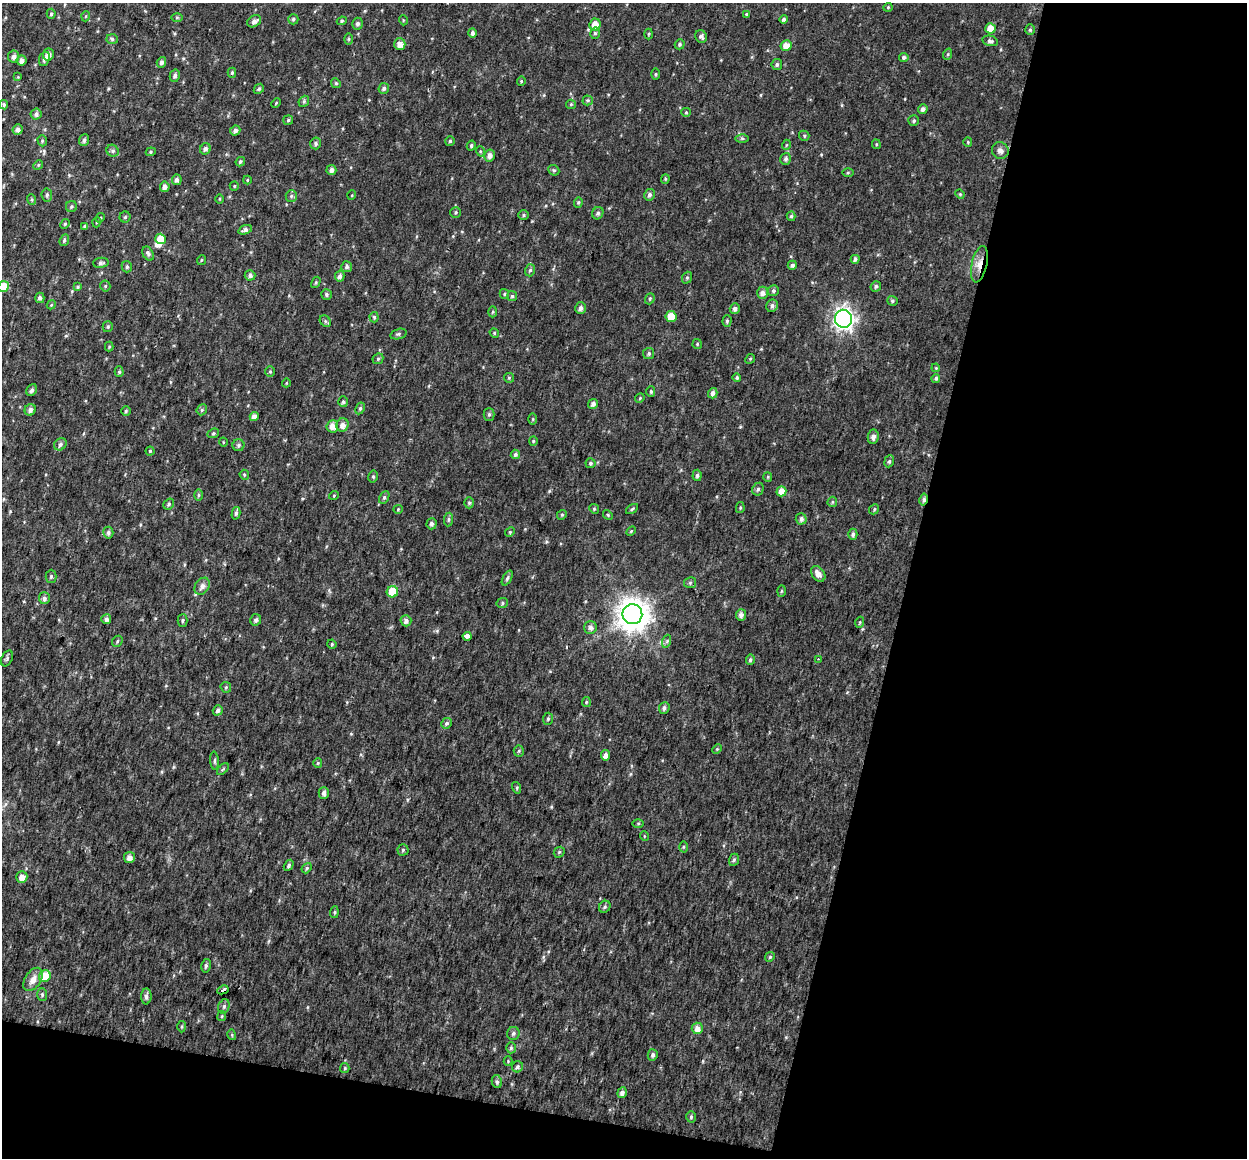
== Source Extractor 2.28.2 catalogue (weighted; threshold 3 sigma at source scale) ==
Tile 4 of 2 x 2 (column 2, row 2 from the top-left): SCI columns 1259-2503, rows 131-1286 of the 2503 x 2587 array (HDU 1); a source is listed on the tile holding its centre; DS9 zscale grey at full resolution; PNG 1249 x 1160 px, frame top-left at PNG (2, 3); each listed source drawn as its Kron ellipse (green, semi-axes under 4 px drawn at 4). Shown black and unused: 31% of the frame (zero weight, under 2 of 3 exposures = <1% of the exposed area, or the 3 px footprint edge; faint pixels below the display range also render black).
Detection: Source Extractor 2.28.2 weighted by HDU 2 'WHT'; one run over the whole footprint, this tile lists its part. Background 0.0263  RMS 0.013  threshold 0.0564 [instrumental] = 3 sigma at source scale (4.5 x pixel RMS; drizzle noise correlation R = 1.50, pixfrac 1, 0.0396/0.0396 arcsec/px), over >= 5 px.
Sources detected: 276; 1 inside a brighter object's white glare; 1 cosmic-ray / hot-pixel residue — neither listed nor drawn; the other 274 listed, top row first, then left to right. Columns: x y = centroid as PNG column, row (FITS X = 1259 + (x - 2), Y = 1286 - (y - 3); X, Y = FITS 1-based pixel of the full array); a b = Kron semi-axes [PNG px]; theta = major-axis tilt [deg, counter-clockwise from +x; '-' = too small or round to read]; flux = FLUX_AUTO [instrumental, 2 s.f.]
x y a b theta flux
888 7 4 4 - 1.4
51 14 5 4 - 1.9
746 14 4 4 - 1.4
86 16 5 3 - 1.1
177 18 6 4 0 1.6
293 19 5 5 - 2.4
783 19 4 3 - 2.8
403 20 5 3 - 1.1
254 21 7 5 32 5.1
342 21 5 4 - 1.8
357 24 6 5 - 3.6
595 24 6 5 - 12
991 28 5 5 - 15
1030 30 5 4 - 2.1
472 33 5 4 - 3.3
595 33 6 4 75 2.3
649 34 5 3 - 1.2
701 37 6 5 - 3.2
112 39 5 5 - 2.4
349 39 6 4 90 1.6
990 41 8 5 -13 3.7
400 44 6 6 - 8.3
680 44 5 4 - 2.4
786 45 5 5 - 11
948 54 6 3 72 1.4
48 55 6 5 - 6.7
14 56 6 5 - 4.6
904 57 4 4 - 3.1
44 59 7 5 68 3.6
22 61 5 5 - 5.4
161 62 5 4 - 3.5
777 64 5 5 - 2.8
232 73 5 4 - 2.3
656 74 5 3 - 1.4
175 76 6 5 - 3.7
18 77 4 4 - 1.2
521 81 4 4 - 1.5
336 83 5 4 - 1.5
384 88 5 5 - 2.9
259 89 5 4 - 1.9
588 100 5 5 - 2.1
304 101 6 4 49 2
276 103 5 3 - 1.2
571 104 5 4 - 1.7
4 105 5 4 - 2.1
923 109 5 4 - 4.5
686 112 5 4 - 1.7
36 114 6 5 - 3.9
288 120 5 5 - 1.9
914 121 5 5 - 2.2
18 130 5 5 - 5.1
235 130 5 5 - 4.3
804 136 5 5 - 1.9
742 138 6 4 -1 2
84 140 6 5 - 3.6
42 141 6 4 -72 1.8
450 141 5 5 - 1.8
968 142 5 4 - 1.3
316 143 6 5 - 2.6
876 144 5 4 - 1.5
786 145 5 3 - 1.1
471 146 5 4 - 2.4
205 149 6 5 - 3.8
113 151 6 5 - 2.8
480 151 5 3 - 1.4
1000 151 8 8 - 5.6
151 152 5 4 - 1.5
489 155 6 5 - 6.2
786 159 6 5 - 3.2
240 162 5 4 - 2.2
38 165 5 4 - 1.4
331 170 5 5 - 5.1
554 170 6 5 - 2
848 173 5 3 - 1.4
665 179 4 4 - 1.5
177 180 5 5 - 4.3
247 180 4 4 - 1.3
234 186 5 4 - 1.4
165 187 5 5 - 5.6
960 194 5 4 - 1.4
47 195 6 5 - 2.5
352 195 5 3 - 1
650 195 6 5 - 3.3
291 196 6 5 - 2.3
31 199 5 3 - 1.6
220 199 5 3 - 1.3
578 202 5 4 - 1.9
71 207 5 5 - 2.2
456 212 5 5 - 1.9
598 213 6 5 - 3
524 215 5 5 - 2
791 216 5 4 - 2
125 217 5 5 - 2.1
100 218 5 4 - 1.3
97 222 5 3 - 1.1
65 224 5 4 - 1.6
85 226 4 4 - 2.9
245 230 7 4 19 3.9
161 239 5 5 - 20
64 240 6 4 70 2.1
148 254 7 5 -60 3.5
855 259 4 4 - 3.5
202 260 5 3 - 1.2
101 263 8 5 6 3.4
979 264 18 7 77 13
792 265 4 4 - 3.8
127 267 5 5 - 2.4
347 267 5 5 - 2.5
530 270 6 5 - 2.7
250 275 5 5 - 4.4
340 276 5 4 - 4.1
687 278 6 5 - 2
316 282 6 4 59 1.6
105 286 5 5 - 1.7
876 286 5 5 - 2.6
3 287 5 5 - 28
78 287 4 4 - 1.6
773 291 6 5 - 2.9
762 293 6 5 - 6.2
327 294 5 5 - 2.6
504 294 5 4 - 1.5
512 296 5 5 - 2.1
40 298 5 4 - 3.9
650 299 6 4 69 1.8
892 301 5 5 - 2
51 305 4 3 - 1.2
772 306 6 5 - 3.5
580 308 6 5 - 4.3
735 309 5 5 - 4.4
493 312 5 3 - 1.5
374 317 5 4 - 2.1
671 317 5 5 - 26
843 319 9 8 - 610
325 321 6 5 - 2.3
727 321 6 4 89 2.3
108 327 5 5 - 2.1
494 333 5 4 - 1.5
398 334 8 5 16 2.6
697 344 5 5 - 1.4
109 347 5 4 - 1.5
649 353 5 5 - 2.4
378 359 6 5 - 2.1
750 359 5 4 - 1.6
936 368 4 3 - 1.2
119 372 5 4 - 1.9
270 372 5 4 - 1.8
509 378 5 5 - 1.7
737 378 4 4 - 2.1
936 378 4 4 - 2.1
286 383 4 3 - 1
32 390 6 5 - 3.6
651 391 5 4 - 1.9
713 393 5 4 - 4.7
640 398 5 4 - 1.4
343 402 5 4 - 2.1
593 404 5 4 - 5
360 408 6 4 62 2.2
30 410 6 5 - 5
202 410 6 5 - 1.9
126 411 5 4 - 1.7
489 414 6 5 - 2.3
254 416 5 4 - 7.6
533 419 6 4 90 1.4
342 425 7 6 - 7
332 426 6 6 - 9.6
213 433 6 4 22 1.7
873 437 7 5 84 5
533 441 4 4 - 1.5
223 442 4 3 - 1
60 444 7 5 41 3.1
238 445 6 6 - 2.7
150 451 4 4 - 1.4
515 454 5 4 - 2.7
889 461 6 4 68 2.3
590 463 5 5 - 2.3
244 475 5 4 - 1.4
697 475 6 4 87 2.8
373 477 6 4 76 2.3
768 477 5 4 - 1.4
758 489 6 5 - 2.5
781 491 5 5 - 11
199 495 6 4 89 1.8
334 495 5 3 - 1.2
384 497 7 4 63 2.3
923 500 6 4 77 3.6
832 502 5 4 - 1.8
469 503 5 4 - 1.9
169 504 6 5 - 2.2
740 508 5 4 - 1.4
398 509 4 4 - 1.4
594 509 5 4 - 1.6
632 509 7 3 33 1.7
874 509 5 4 - 1.6
236 513 6 4 75 2.9
562 515 5 4 - 1.7
608 515 5 4 - 1.6
449 519 7 4 84 2.3
801 519 5 5 - 4.5
432 524 5 5 - 3.9
631 531 6 3 45 1.4
510 532 5 4 - 1.5
108 533 6 5 - 3.5
853 534 5 4 - 3.1
818 574 9 6 -52 9.5
51 576 6 5 - 2.3
507 578 8 4 59 2.7
690 583 6 5 - 2.1
202 586 9 6 56 5.9
781 591 6 4 88 1.7
392 592 6 5 - 40
44 598 6 5 - 4.3
502 603 6 5 - 2
632 614 10 10 - 2000
741 615 5 5 - 5.5
106 619 5 5 - 3.9
182 620 6 5 - 2.1
256 620 6 5 - 3.5
406 621 5 5 - 4.8
860 622 5 3 - 1.2
590 627 6 6 - 4.7
467 636 4 4 - 14
117 641 6 5 - 1.8
667 641 7 4 72 2
332 644 5 4 - 1.5
7 658 8 5 64 2.6
818 659 3 3 - 1.3
750 660 5 4 - 3
226 687 5 5 - 2
586 702 5 4 - 1.6
664 708 6 5 - 3.4
218 710 5 4 - 4.3
548 719 6 5 - 2.3
447 723 5 5 - 2.6
717 749 5 4 - 1.7
519 751 5 5 - 1.8
605 755 5 4 - 6
215 761 9 3 -86 2.3
318 763 5 4 - 1.5
223 769 7 4 45 2
517 788 6 4 -73 1.5
324 793 6 5 - 5
638 823 6 4 0 1.6
644 836 5 3 - 1
684 847 5 3 - 1.6
403 850 5 5 - 2
559 852 6 5 - 1.8
129 858 5 5 - 7.9
734 860 6 5 - 2.3
289 865 6 4 58 2.9
307 868 5 4 - 2.1
22 877 6 5 - 9.4
605 907 6 5 - 2.6
334 912 6 4 84 1.8
770 957 5 4 - 1.7
206 966 7 4 80 2.6
45 976 6 5 - 28
33 979 13 8 57 10
223 990 6 3 26 3.5
42 994 6 5 - 2.2
146 996 8 5 87 3.9
224 1006 7 5 74 2.7
222 1016 5 4 - 1.4
182 1027 6 4 88 1.7
697 1028 5 5 - 8.7
513 1033 6 6 - 3.1
232 1035 5 3 - 1.4
511 1048 5 4 - 2
653 1055 6 5 - 3.6
508 1061 4 4 - 1.3
517 1067 5 5 - 3
345 1068 5 4 - 1.5
497 1082 6 5 - 2.8
622 1092 5 4 - 4.8
691 1117 6 5 - 2.1
Overlapping masked pixels (flux is a lower limit): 2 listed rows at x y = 979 264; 923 500
Isophote crosses this tile's border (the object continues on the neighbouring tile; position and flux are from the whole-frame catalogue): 1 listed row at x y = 3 287